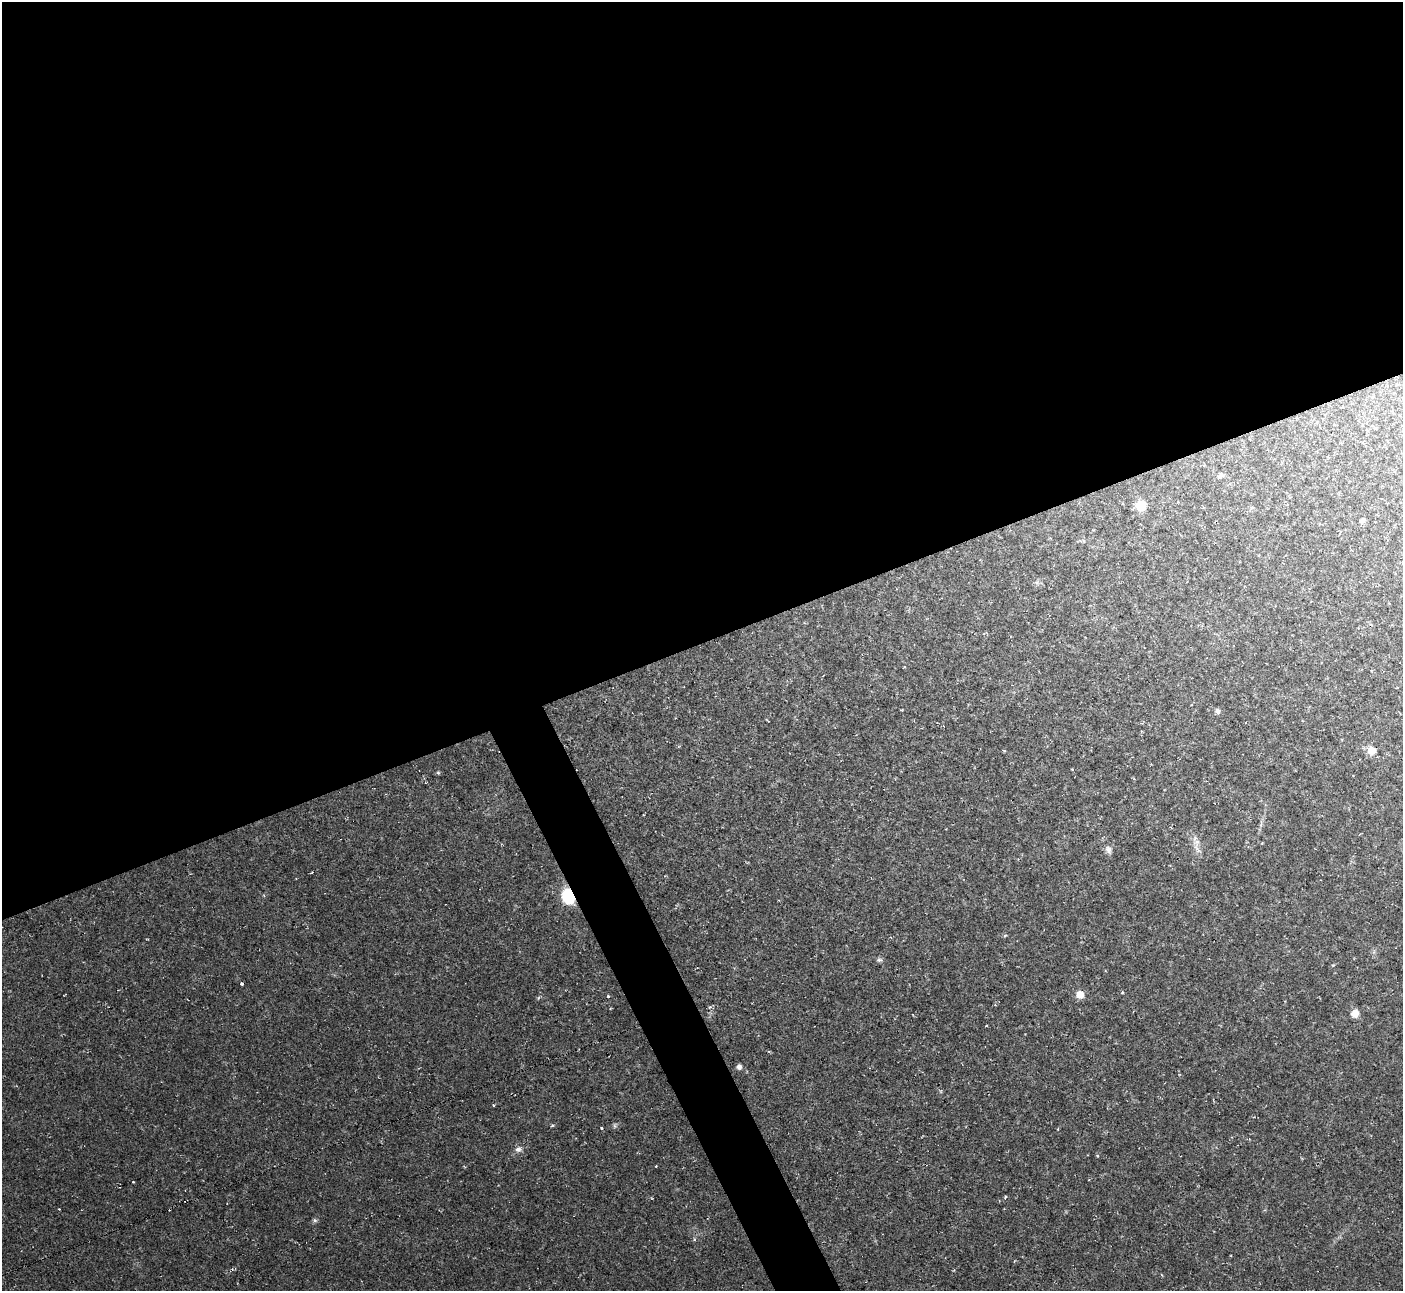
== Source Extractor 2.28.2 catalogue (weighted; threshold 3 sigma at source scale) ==
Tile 2 of 4 x 4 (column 2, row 1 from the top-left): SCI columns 1401-2801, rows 4019-5307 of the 5602 x 5589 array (HDU 1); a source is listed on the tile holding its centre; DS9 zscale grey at full resolution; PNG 1405 x 1293 px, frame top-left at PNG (2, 2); no overlay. Shown black and unused: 52% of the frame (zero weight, under 2 of 3 exposures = <1% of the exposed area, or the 3 px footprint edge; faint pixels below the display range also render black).
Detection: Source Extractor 2.28.2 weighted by HDU 2 'WHT'; one run over the whole footprint, this tile lists its part. Background 0.0237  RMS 0.0063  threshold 0.0283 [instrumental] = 3 sigma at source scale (4.5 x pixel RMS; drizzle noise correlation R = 1.50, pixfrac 1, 0.05/0.05 arcsec/px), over >= 5 px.
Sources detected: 34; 2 cosmic-ray / hot-pixel residue — not listed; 1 inside a brighter listed object's ellipse — not listed separately; the other 31 listed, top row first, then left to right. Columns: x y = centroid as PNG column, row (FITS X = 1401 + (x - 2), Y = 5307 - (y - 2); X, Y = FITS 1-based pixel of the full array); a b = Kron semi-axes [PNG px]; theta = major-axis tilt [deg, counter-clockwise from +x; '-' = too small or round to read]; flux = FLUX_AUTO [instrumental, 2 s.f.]
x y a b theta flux
1220 476 9 6 36 1.8
1141 505 7 7 - 21
1252 507 6 3 19 0.7
1362 520 7 6 - 1.7
1217 711 6 5 - 2.1
1004 750 5 3 - 0.51
1371 750 8 7 - 8.5
438 773 5 4 - 0.87
1197 849 17 6 -63 3.9
1108 850 9 7 -68 3
312 872 4 3 - 0.54
568 896 8 7 - 72
879 960 8 6 -2 1.6
242 984 4 3 - 1.7
1122 993 5 3 - 0.61
1080 994 6 6 - 10
608 996 3 3 - 1.5
538 998 6 3 71 0.76
1355 1013 7 7 - 7.1
986 1026 3 2 - 0.49
739 1067 6 5 - 2.7
493 1105 3 3 - 1.6
552 1126 5 3 - 0.69
615 1126 7 5 84 1.2
601 1128 3 3 - 3
1058 1129 4 3 - 0.54
518 1149 10 8 17 3.3
656 1166 3 2 - 0.43
133 1182 3 3 - 0.84
1005 1196 5 3 - 0.77
315 1220 7 5 -4 1.3
Overlapping masked pixels (flux is a lower limit): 1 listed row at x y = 568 896